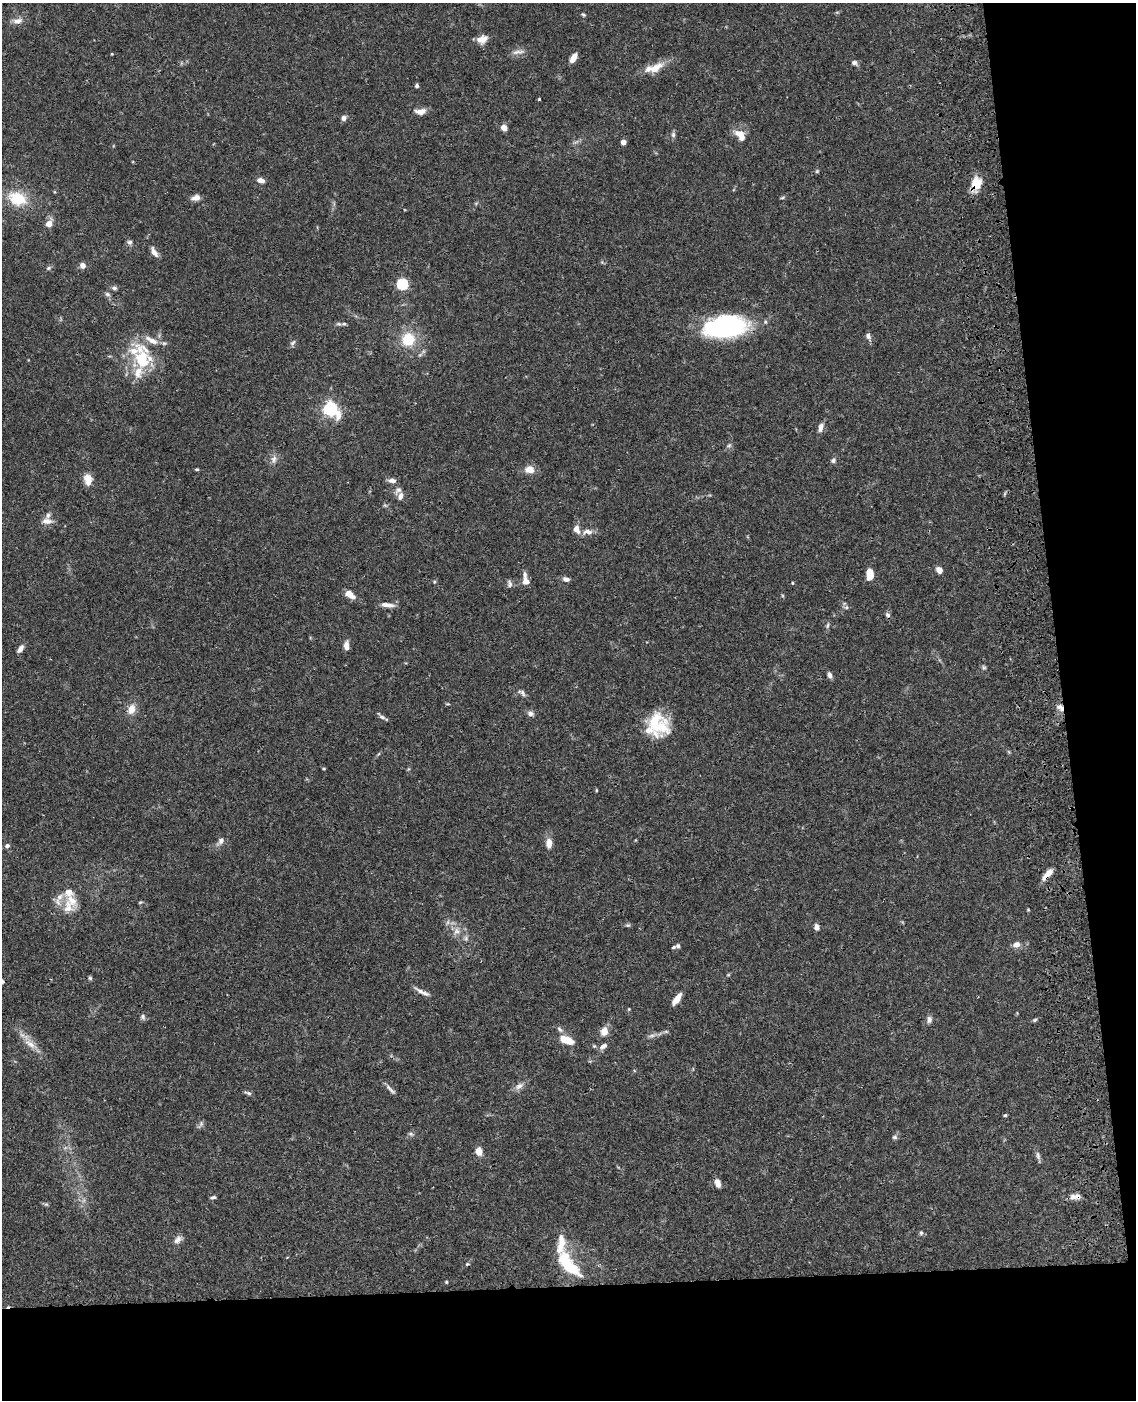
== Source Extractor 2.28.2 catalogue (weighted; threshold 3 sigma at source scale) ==
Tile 12 of 4 x 3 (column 4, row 3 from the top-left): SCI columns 3520-4653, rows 255-1652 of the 4770 x 4604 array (HDU 1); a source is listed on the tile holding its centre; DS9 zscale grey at full resolution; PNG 1138 x 1402 px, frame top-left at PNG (2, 3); no overlay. Shown black and unused: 15% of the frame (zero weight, under 3 of 4 exposures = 6% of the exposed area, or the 3 px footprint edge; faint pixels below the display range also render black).
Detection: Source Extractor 2.28.2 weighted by HDU 2 'WHT'; one run over the whole footprint, this tile lists its part. Background 0.0574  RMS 0.003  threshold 0.0137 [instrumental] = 3 sigma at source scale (4.5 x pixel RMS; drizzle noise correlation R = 1.50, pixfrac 1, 0.05/0.05 arcsec/px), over >= 5 px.
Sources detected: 138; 1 too faint to see at this stretch — not listed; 16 inside a brighter listed object's ellipse — not listed separately; the other 121 listed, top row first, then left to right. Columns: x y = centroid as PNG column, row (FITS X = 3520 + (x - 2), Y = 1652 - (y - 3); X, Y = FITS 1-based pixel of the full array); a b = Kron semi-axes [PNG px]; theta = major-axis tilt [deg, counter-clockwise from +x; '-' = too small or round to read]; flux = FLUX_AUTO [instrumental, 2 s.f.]
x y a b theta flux
583 14 6 4 -31 0.43
17 21 13 7 15 1.9
482 39 14 9 19 2.7
518 52 19 5 7 1.5
112 54 3 3 - 0.22
573 58 9 5 58 2.8
854 63 7 6 - 0.83
655 68 23 9 34 4.2
417 86 5 4 - 0.69
539 99 3 3 - 0.32
420 111 14 7 6 2.1
344 118 7 6 - 1
504 128 8 6 -51 1.6
673 135 7 6 - 0.78
740 135 16 10 -52 3.6
623 142 4 4 - 2.4
817 171 5 4 - 0.36
260 180 8 5 -10 1.7
976 186 19 10 36 3.7
17 198 18 13 -20 10
195 198 11 7 11 1.5
782 198 6 3 19 0.36
49 224 9 7 42 2.1
130 242 7 6 - 0.76
154 252 14 6 -61 1.6
83 265 6 6 - 1.8
48 268 7 5 27 0.56
402 284 5 5 - 28
114 288 7 5 -1 0.67
107 294 7 5 -16 0.7
344 324 6 5 - 0.56
724 327 42 20 7 48
868 336 8 6 -62 1.1
408 339 14 14 - 8.8
293 343 8 5 48 0.74
142 358 40 19 -75 15
330 409 7 6 - 72
821 427 10 6 70 1.7
729 445 6 5 - 0.56
274 459 11 7 78 1.5
833 460 7 6 - 0.77
197 469 5 3 - 0.37
530 469 10 9 - 2.9
88 479 14 10 -81 2.7
392 480 9 6 -8 1.5
400 496 9 6 70 1.5
47 521 15 9 -7 2
576 529 8 6 -62 2.3
587 532 16 7 5 2
939 570 6 5 - 2.1
870 574 12 7 85 3.9
566 579 8 5 -15 1.2
526 581 11 8 -73 1.9
434 582 5 3 - 0.29
792 583 4 3 - 0.26
509 584 10 7 -83 0.9
350 595 10 6 -35 3.2
387 605 18 5 -6 1.8
846 607 6 5 - 0.58
888 615 7 5 -56 0.77
828 625 9 4 79 0.62
346 645 11 6 -87 1.6
20 649 10 5 57 1.4
984 667 7 5 -30 0.51
830 675 8 5 -71 1
522 693 12 6 -39 0.99
448 704 6 3 -1 0.33
1060 707 10 6 -50 1.6
131 709 12 9 71 2.9
530 713 9 6 -13 1.1
382 717 11 5 -24 0.86
654 721 33 24 88 11
324 769 5 3 - 0.27
596 790 5 3 - 0.28
221 841 9 7 57 1.3
549 843 10 6 -88 2.7
7 846 6 5 - 0.8
1047 874 16 5 48 2.8
140 902 6 4 3 0.32
68 907 20 13 87 4.7
1028 910 5 3 - 0.27
628 925 7 5 -17 0.48
817 927 7 5 -76 1.4
457 931 10 8 36 2
466 938 8 6 -71 0.78
1016 945 8 6 22 1.8
678 946 6 5 - 0.51
728 975 6 3 19 0.3
90 978 5 5 - 0.46
2 981 7 6 - 0.99
422 992 22 5 -27 1.7
677 999 12 5 55 3.1
629 1009 4 3 - 0.26
143 1017 7 6 - 0.75
929 1020 9 6 -88 1.1
1035 1020 7 4 27 0.49
560 1029 10 6 -52 0.86
604 1031 10 8 72 2.7
666 1032 6 4 0 0.46
652 1036 11 4 11 0.97
567 1040 15 7 -20 5.6
30 1044 18 8 -37 3
604 1046 11 6 35 1.3
519 1086 13 8 30 1.6
390 1089 18 4 -45 1.1
248 1093 10 4 -18 0.65
1005 1115 4 4 - 0.41
201 1124 8 5 67 0.74
411 1134 7 4 -44 0.52
895 1137 7 5 13 0.63
479 1151 9 7 -73 2.3
1038 1156 12 5 -78 0.96
718 1183 9 6 -73 2
213 1197 7 4 16 0.56
1073 1197 9 7 -9 1.5
46 1204 7 4 0 0.44
921 1233 6 5 - 0.55
178 1240 13 8 48 1.5
467 1264 6 4 44 0.38
568 1265 31 12 -49 15
446 1282 4 3 - 0.34
Overlapping masked pixels (flux is a lower limit): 4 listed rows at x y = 976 186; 724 327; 1060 707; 1047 874
Isophote crosses this tile's border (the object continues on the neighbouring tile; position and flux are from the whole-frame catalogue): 1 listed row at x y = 2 981